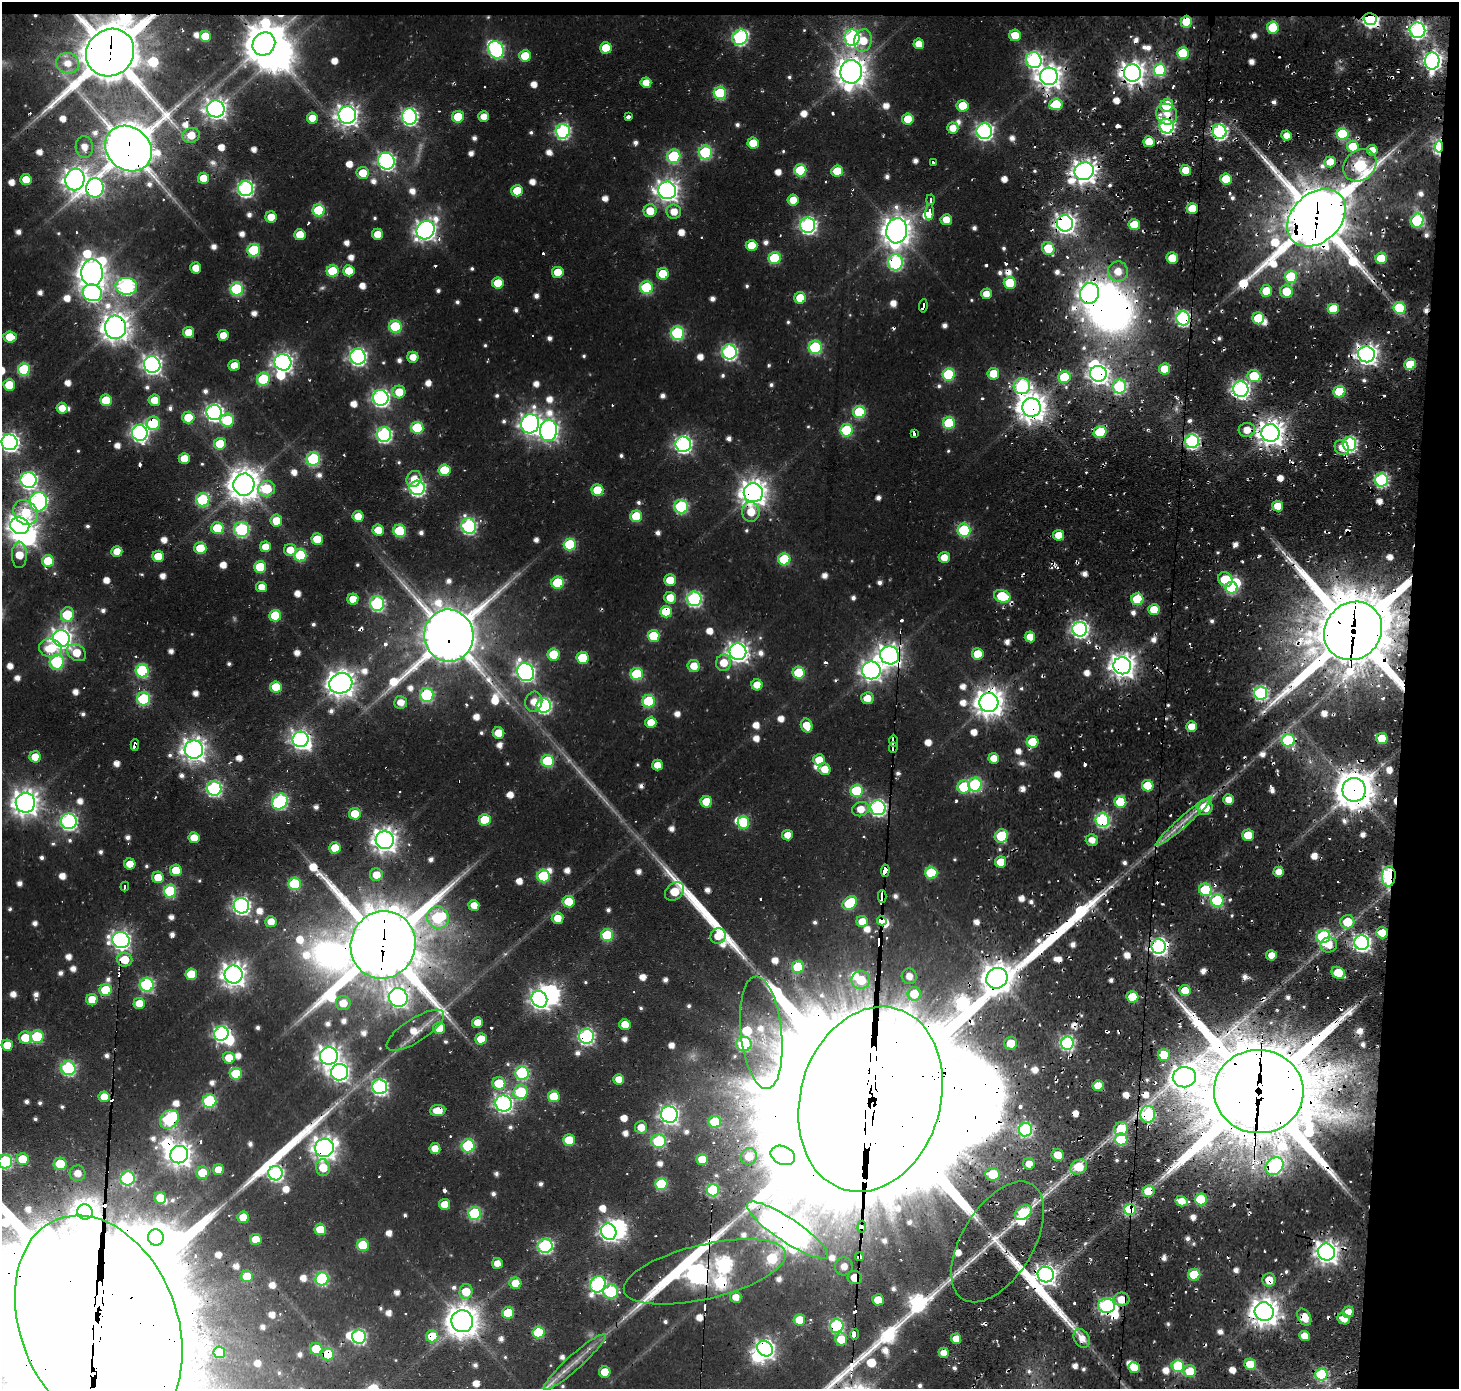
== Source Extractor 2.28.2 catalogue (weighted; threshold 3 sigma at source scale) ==
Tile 3 of 3 x 3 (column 3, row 1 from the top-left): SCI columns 3335-4791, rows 3004-4390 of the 4803 x 4942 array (HDU 1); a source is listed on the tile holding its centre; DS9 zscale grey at full resolution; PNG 1461 x 1391 px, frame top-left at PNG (2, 2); each listed source drawn as its Kron ellipse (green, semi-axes under 4 px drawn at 4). Shown black and unused: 5% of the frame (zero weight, under 2 of 3 exposures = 16% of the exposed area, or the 3 px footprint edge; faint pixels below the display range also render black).
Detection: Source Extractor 2.28.2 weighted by HDU 2 'WHT'; one run over the whole footprint, this tile lists its part. Background 0.0273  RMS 0.0046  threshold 0.0207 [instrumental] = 3 sigma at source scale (4.5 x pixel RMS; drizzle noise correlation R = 1.50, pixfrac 1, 0.0396/0.0396 arcsec/px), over >= 5 px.
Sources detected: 1046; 12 too faint to see at this stretch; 22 inside a brighter object's white glare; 86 cosmic-ray / hot-pixel residue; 3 long thin detections or spike segments (spike, bleed or trail) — neither listed nor drawn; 9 inside a brighter listed object's ellipse — not listed separately; of the other 914, all 500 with FLUX_AUTO >= 6.44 (the completeness limit of this list) listed and drawn (414 fainter detections not listed), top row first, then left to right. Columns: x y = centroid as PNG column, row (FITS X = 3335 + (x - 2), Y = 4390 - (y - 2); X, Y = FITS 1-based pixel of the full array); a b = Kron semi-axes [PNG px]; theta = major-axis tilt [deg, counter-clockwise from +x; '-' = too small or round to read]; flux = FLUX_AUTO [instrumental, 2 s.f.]
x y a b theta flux
1370 19 6 6 - 170
1186 22 6 6 - 19
1273 27 6 6 - 24
1417 30 8 7 - 170
1015 35 6 5 - 12
205 36 5 5 - 16
740 37 8 7 - 120
852 38 8 7 - 120
863 41 11 8 79 13
264 44 12 10 50 1400
919 44 5 5 - 7.5
606 48 6 5 - 15
496 50 9 7 -59 130
110 53 25 23 42 4100
1183 53 6 6 - 30
525 56 6 6 - 16
1034 60 8 7 - 140
1432 61 8 7 - 240
68 63 11 10 - 8.3
1160 70 6 6 - 61
851 72 12 10 83 920
1132 73 8 8 - 520
1049 76 9 9 - 540
646 83 5 5 - 7.5
720 93 6 6 - 47
1056 104 6 5 - 22
1167 105 7 6 - 38
963 106 6 5 - 15
216 109 8 8 - 380
1167 114 11 10 - 6.9
347 115 9 8 - 420
484 116 5 5 - 6.5
409 117 8 7 - 180
458 117 6 5 - 24
628 117 3 3 - 11
312 118 5 5 - 9
908 119 5 5 - 15
1166 126 7 7 - 130
953 128 5 5 - 7.3
563 131 7 7 - 120
984 131 8 7 - 200
1220 132 7 7 - 150
1342 134 6 6 - 48
191 135 9 7 18 11
1287 135 5 5 - 7.8
1149 142 5 5 - 11
753 143 6 5 - 16
1353 146 6 6 - 19
84 147 11 8 -83 7.1
1439 147 6 4 83 93
128 148 25 21 -40 2600
1372 150 5 5 - 7.3
705 152 7 6 - 67
674 156 7 6 - 60
386 161 8 8 - 180
1330 162 5 5 - 11
934 163 3 3 - 120
1360 165 18 14 42 98
800 170 6 6 - 34
1186 170 5 5 - 11
837 171 6 5 - 14
1084 171 10 8 28 530
363 173 6 6 - 13
203 178 5 5 - 13
26 179 5 5 - 10
1226 179 6 5 - 21
75 180 11 9 76 470
95 188 10 8 82 220
246 189 7 7 - 160
667 190 9 9 - 420
517 191 6 6 - 16
793 200 5 5 - 8.5
931 200 5 3 - 8.3
1192 208 5 5 - 14
319 210 6 6 - 41
650 211 6 6 - 11
674 212 7 7 - 8.3
929 212 8 3 84 21
271 217 6 5 - 9.9
1316 218 33 24 43 4600
946 220 5 5 - 8.2
1417 221 7 6 - 51
1065 223 8 8 - 330
808 225 7 7 - 180
1134 225 6 5 - 15
426 230 10 8 47 360
897 231 12 10 81 860
377 234 5 5 - 8.8
300 235 6 5 - 11
752 245 6 5 - 13
1048 248 7 6 - 21
254 250 6 6 - 51
775 258 6 6 - 39
1172 258 6 5 - 16
1381 258 6 5 - 18
895 262 8 7 - 110
196 268 5 5 - 7.8
333 271 6 6 - 30
349 271 5 5 - 12
1118 271 10 10 - 9.7
558 272 6 5 - 12
92 273 13 11 -87 760
663 274 6 6 - 19
1291 277 6 6 - 35
498 283 6 5 - 18
1010 283 6 6 - 23
126 286 11 8 -3 170
646 287 6 6 - 48
237 289 6 6 - 69
1266 291 6 6 - 14
1286 291 6 6 - 17
92 293 9 8 - 200
1090 293 10 9 - 330
986 294 5 5 - 6.8
800 298 6 5 - 15
923 306 7 3 82 15
1399 308 6 6 - 37
1333 309 6 5 - 24
1183 318 7 6 - 120
1258 318 6 6 - 24
115 327 12 10 -83 800
395 327 6 6 - 45
188 332 5 5 - 9.6
677 333 7 6 - 73
223 335 5 5 - 8.1
10 337 6 5 - 15
815 347 7 6 - 70
729 352 7 7 - 140
1366 354 8 8 - 390
358 357 8 7 - 200
413 357 5 5 - 7.8
283 362 8 8 - 300
1410 364 6 5 - 23
152 365 8 8 - 280
234 365 5 5 - 8.1
24 369 6 6 - 49
1164 369 6 5 - 13
948 374 6 6 - 45
993 374 6 6 - 13
1098 374 8 8 - 310
1254 376 6 6 - 25
1064 377 6 6 - 27
263 379 7 6 - 40
9 385 6 5 - 15
1022 386 8 8 - 97
1119 386 7 6 - 72
1241 389 8 7 - 210
399 392 6 6 - 12
1339 392 6 5 - 32
381 398 8 8 - 200
106 400 6 6 - 16
154 400 6 5 - 10
1031 407 9 9 - 860
62 408 6 5 - 8.4
214 412 7 7 - 210
859 412 6 6 - 40
188 418 6 6 - 19
227 420 7 6 - 30
153 423 7 6 - 43
949 423 6 6 - 37
530 424 9 9 - 340
417 428 6 6 - 40
549 430 11 8 85 310
846 430 6 6 - 44
1247 430 8 7 - 7.5
1100 432 6 6 - 31
140 433 8 7 - 200
1270 433 9 9 - 670
914 434 4 3 - 150
384 435 7 7 - 130
1192 441 7 7 - 110
10 442 8 8 - 280
220 444 6 6 - 20
683 444 8 7 - 200
1349 444 7 7 - 120
1342 448 8 6 -56 7.3
184 458 5 5 - 11
313 459 7 6 - 70
444 470 6 6 - 22
414 479 8 7 - 7.8
28 480 8 8 - 180
1381 480 6 6 - 98
244 485 11 10 - 1000
417 488 7 7 - 140
266 489 8 8 - 27
597 490 6 5 - 18
753 493 9 9 - 700
203 500 6 6 - 60
38 502 10 8 85 180
681 506 7 7 - 71
1278 506 5 5 - 12
26 512 13 11 -46 18
751 512 10 8 -83 12
358 516 5 5 - 9.3
636 516 6 6 - 24
276 521 6 6 - 11
20 526 9 8 - 410
469 526 8 7 - 130
217 528 6 6 - 23
242 530 7 7 - 87
378 530 6 5 - 9.8
964 530 6 6 - 54
400 531 6 6 - 37
1059 535 5 5 - 11
317 539 6 5 - 16
570 545 6 6 - 43
265 547 5 5 - 7.7
200 548 6 6 - 21
290 550 6 6 - 8.3
117 551 5 5 - 8.5
19 555 13 7 89 13
300 555 6 6 - 39
158 556 6 5 - 14
944 557 5 5 - 8.1
784 559 6 6 - 39
48 561 6 6 - 20
260 567 6 6 - 27
1225 579 8 6 -51 27
670 580 6 5 - 11
558 583 6 6 - 33
261 587 5 5 - 6.9
1232 588 6 6 - 51
1002 596 8 6 -18 33
670 598 6 6 - 9.3
353 599 5 5 - 11
694 599 7 7 - 120
1137 599 6 6 - 30
377 603 7 7 - 100
1154 610 5 5 - 13
666 612 6 6 - 20
67 615 7 6 - 31
275 616 6 5 - 27
1080 629 7 7 - 190
1353 631 30 27 47 6400
449 636 26 24 -81 3400
654 636 6 6 - 27
1030 637 5 5 - 8.5
61 638 8 8 - 380
50 648 11 9 -10 16
738 652 8 8 - 350
77 653 10 7 -36 12
553 654 6 6 - 20
978 654 6 5 - 15
890 655 9 9 - 440
582 658 6 6 - 24
57 662 8 7 - 65
724 663 8 7 - 9.9
694 666 6 6 - 9.8
1122 666 9 8 - 540
871 670 9 9 - 340
142 671 6 6 - 63
526 672 9 8 - 250
799 673 6 6 - 32
637 674 6 6 - 46
341 683 12 10 24 720
757 685 5 5 - 8.7
276 687 6 6 - 19
1261 693 7 6 - 100
427 695 7 7 - 70
867 698 6 6 - 8
144 699 7 6 - 58
649 701 6 6 - 50
401 702 6 6 - 6.8
534 702 10 8 74 7.6
989 702 9 9 - 770
544 705 7 7 - 130
651 722 5 5 - 10
807 726 7 5 -69 10
1192 727 5 5 - 9.4
499 733 6 5 - 11
300 739 8 8 - 270
1382 739 5 5 - 23
1288 740 6 6 - 48
893 741 6 3 90 56
1032 742 6 6 - 22
135 745 6 3 87 130
893 747 5 4 - 49
194 750 9 9 - 510
35 757 6 5 - 12
994 758 5 5 - 7.6
819 760 6 5 - 11
548 761 6 6 - 46
657 765 5 5 - 7.8
825 769 6 5 - 9
975 785 7 6 - 73
1148 786 6 5 - 20
964 787 6 6 - 34
214 788 7 7 - 120
1354 790 12 11 - 1400
856 791 6 6 - 39
1229 800 5 5 - 6.8
280 801 8 7 - 120
706 802 6 5 - 16
1120 802 6 6 - 28
25 803 10 9 - 650
1205 807 8 7 - 17
878 808 7 7 - 160
860 809 9 7 16 8.8
355 814 6 5 - 14
485 820 6 6 - 23
1102 820 7 7 - 95
69 821 8 7 - 170
1184 821 37 5 41 10
743 822 6 6 - 36
787 835 5 5 - 7
1248 835 5 5 - 15
1001 836 7 6 - 31
194 838 5 5 - 9.3
385 840 9 9 - 550
1092 840 6 5 - 6.4
335 848 5 5 - 15
1001 862 5 5 - 12
130 864 5 5 - 8.4
176 870 6 6 - 14
885 871 6 3 85 680
1279 872 5 5 - 6.7
931 873 6 6 - 36
376 875 6 6 - 9.7
543 876 6 6 - 46
1389 876 10 6 87 85
158 877 6 5 - 12
295 884 6 6 - 49
125 887 5 3 - 11
1205 890 6 6 - 40
170 891 6 6 - 52
674 892 11 8 40 19
882 896 6 4 89 26
1217 901 6 6 - 63
569 902 6 6 - 15
850 903 8 6 39 36
474 905 5 5 - 7
241 906 8 7 - 220
438 917 11 10 - 57
557 918 6 5 - 9.7
882 921 5 4 - 670
271 922 6 5 - 7.8
862 922 6 5 - 8.9
1347 922 7 7 - 16
1382 933 6 5 - 12
607 935 6 6 - 36
718 936 8 7 - 9.1
1323 936 7 6 - 91
121 940 8 8 - 270
1362 943 7 7 - 220
383 945 34 32 69 5600
1329 945 8 7 - 7.9
1159 946 7 7 - 210
1271 955 5 5 - 8.1
124 960 8 7 - 13
798 967 6 6 - 30
1338 973 7 5 -29 23
191 974 6 6 - 19
234 975 9 9 - 520
909 976 8 7 - 6.9
997 978 11 10 - 940
861 980 9 9 - 19
147 985 7 7 - 94
106 990 6 6 - 27
1185 991 5 5 - 15
914 994 7 6 - 13
1132 997 6 5 - 21
398 998 9 9 - 270
539 999 8 7 - 260
92 1000 6 5 - 12
139 1003 6 5 - 11
343 1003 7 7 - 9.3
477 1022 5 5 - 7.4
625 1024 5 5 - 9.8
439 1028 6 5 - 16
415 1030 33 11 33 11
761 1033 56 20 -84 30
221 1034 7 7 - 160
586 1036 7 7 - 140
37 1037 6 6 - 47
25 1038 6 6 - 14
481 1039 6 5 - 14
1011 1043 6 6 - 13
1067 1043 6 6 - 99
744 1044 8 7 - 58
7 1045 5 5 - 12
1164 1055 6 6 - 19
329 1056 9 8 - 420
229 1058 6 6 - 9.9
68 1068 7 7 - 99
340 1072 8 8 - 250
522 1073 7 6 - 78
236 1074 6 6 - 26
1184 1077 11 10 - 550
619 1079 5 5 - 7.8
499 1083 6 6 - 24
1098 1086 5 5 - 9.6
380 1087 7 7 - 150
521 1092 7 7 - 43
1259 1092 45 41 -2 10000
554 1096 6 6 - 22
104 1097 5 5 - 9
870 1099 94 70 73 76000
210 1101 7 6 - 69
504 1103 8 8 - 210
438 1111 7 5 5 11
1148 1114 8 7 - 82
669 1115 8 8 - 260
169 1119 10 8 48 81
715 1122 6 6 - 30
641 1127 6 6 - 8.5
1121 1129 7 6 - 19
1025 1130 7 6 - 83
1121 1139 6 6 - 38
569 1140 6 5 - 17
659 1141 7 7 - 66
468 1146 6 6 - 62
324 1148 9 9 - 480
435 1148 5 5 - 7.9
179 1155 9 8 - 500
783 1155 13 9 -23 520
1058 1155 6 6 - 9.9
749 1156 8 8 - 9.8
23 1159 6 5 - 20
702 1159 5 5 - 13
5 1162 7 7 - 80
60 1164 6 6 - 22
1029 1164 6 5 - 7.1
1275 1166 10 8 43 120
1079 1167 9 7 31 16
323 1168 8 7 - 12
218 1170 5 5 - 8.5
77 1173 8 7 - 8.2
202 1173 6 6 - 16
275 1173 7 7 - 150
993 1174 7 6 - 21
128 1178 7 7 - 84
661 1184 6 6 - 40
713 1190 6 6 - 55
1148 1191 6 5 - 16
160 1198 6 6 - 11
1201 1199 6 6 - 37
1181 1201 6 5 - 7.9
444 1204 5 5 - 9
1130 1210 6 5 - 76
85 1212 8 7 - 400
1023 1213 9 6 35 40
474 1214 6 6 - 69
243 1217 6 6 - 13
862 1227 6 3 85 670
320 1229 6 6 - 14
788 1230 48 12 -34 1000
609 1232 8 7 - 210
156 1238 8 8 - 690
256 1239 6 5 - 11
998 1242 67 36 59 34
363 1245 6 6 - 28
545 1246 7 7 - 110
1326 1252 9 8 - 430
860 1257 4 4 - 16
497 1263 5 5 - 6.8
844 1266 9 9 - 7.4
705 1272 83 27 13 680
1046 1274 8 7 - 310
1194 1275 6 6 - 31
247 1276 6 6 - 16
855 1278 7 6 - 15
322 1279 7 6 - 71
1269 1280 6 6 - 9
515 1283 6 5 - 12
598 1284 8 7 - 160
466 1292 7 6 - 15
611 1292 7 7 - 57
736 1297 6 5 - 6.5
1122 1299 8 6 -2 9.8
878 1300 6 5 - 11
1107 1306 8 7 - 150
1264 1312 9 9 - 730
1348 1312 6 5 - 7.7
508 1313 6 5 - 22
1304 1317 9 6 -60 11
1344 1319 6 5 - 6.9
799 1320 6 5 - 14
462 1321 11 10 - 1000
99 1324 113 78 -68 66000
836 1326 7 7 - 92
538 1332 6 6 - 37
855 1334 5 3 - 340
432 1336 6 6 - 23
1304 1336 5 5 - 7.6
359 1337 7 7 - 99
1082 1338 10 7 -60 6.7
841 1339 6 6 - 13
956 1339 5 5 - 8.1
316 1349 6 6 - 17
765 1349 8 7 - 250
219 1352 5 5 - 21
944 1353 5 5 - 7.5
328 1354 6 6 - 28
575 1362 41 7 42 9.5
1250 1364 6 5 - 17
1178 1366 6 6 - 48
1134 1368 5 5 - 11
1190 1371 6 6 - 15
605 1372 5 5 - 11
1321 1375 6 6 - 65
Overlapping masked pixels (flux is a lower limit): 115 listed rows (the first 20) at x y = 1370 19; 1186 22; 1417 30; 740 37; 496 50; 110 53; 851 72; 1132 73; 1049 76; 1056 104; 1167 114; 1166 126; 1220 132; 1439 147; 128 148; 1360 165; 1084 171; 75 180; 95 188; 1316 218
Isophote crosses this tile's border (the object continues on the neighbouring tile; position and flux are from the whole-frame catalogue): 3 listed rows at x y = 10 442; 5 1162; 99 1324